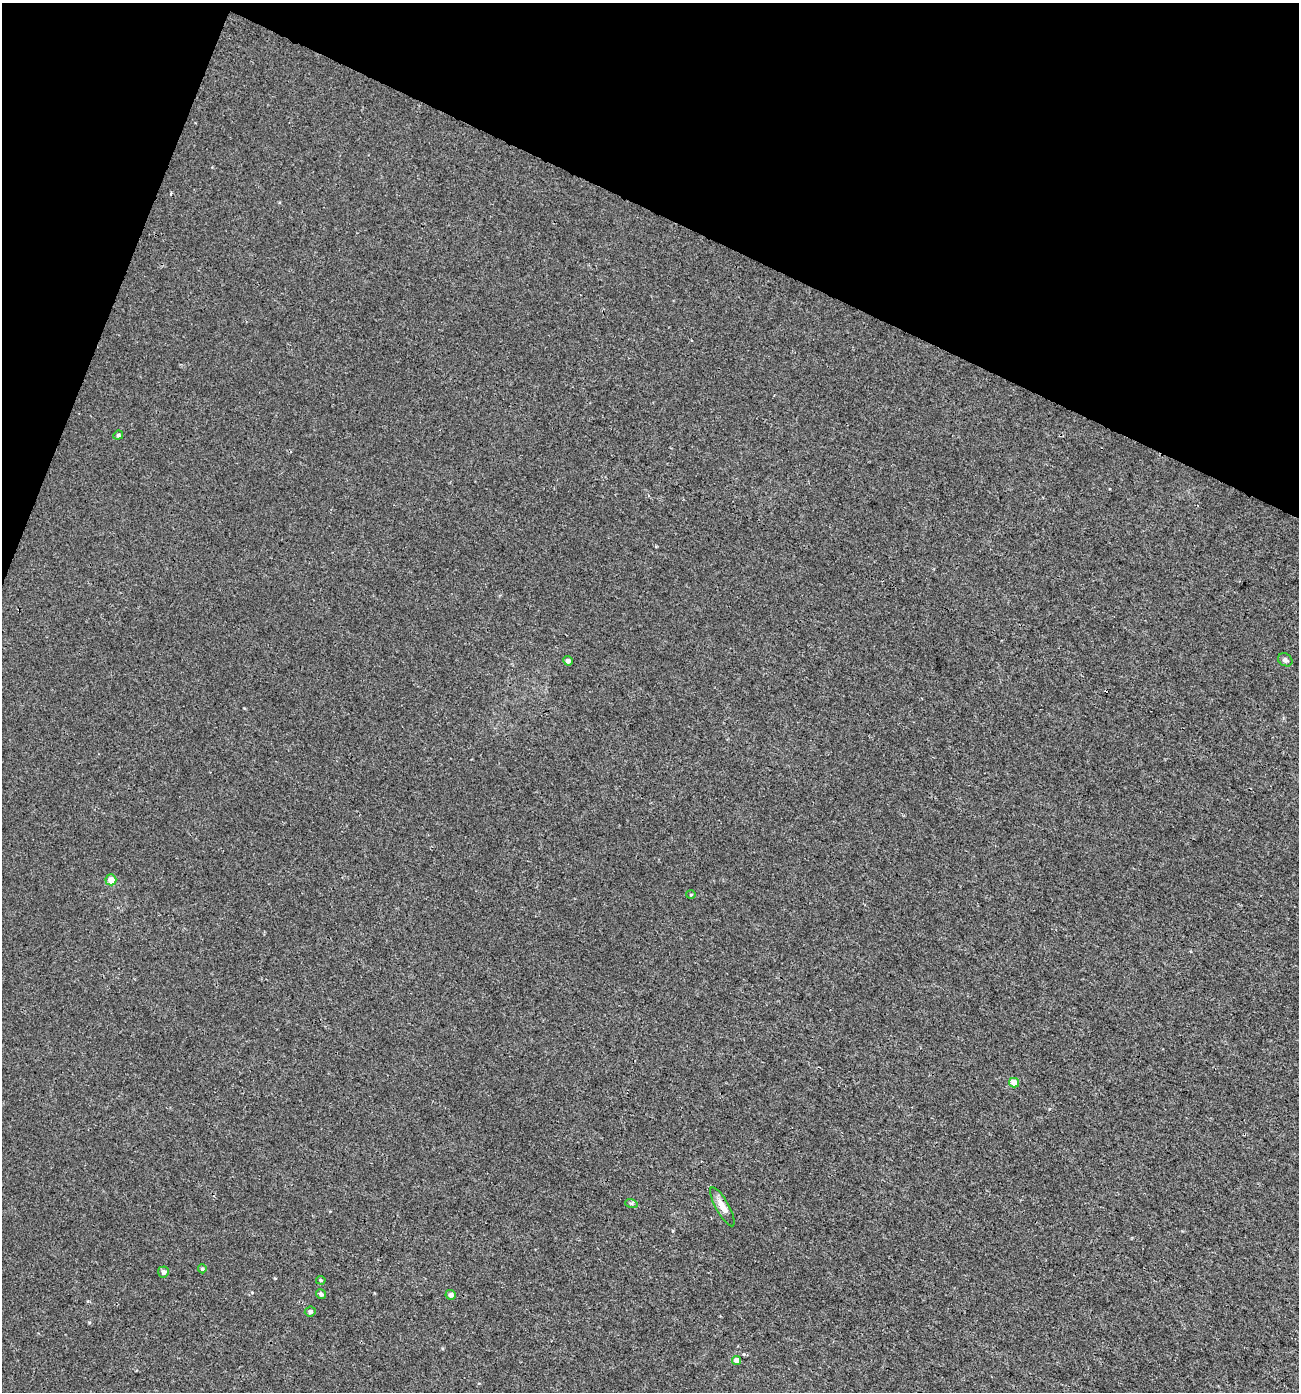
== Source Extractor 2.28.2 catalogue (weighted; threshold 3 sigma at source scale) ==
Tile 2 of 4 x 4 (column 2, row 1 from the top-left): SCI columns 1572-2868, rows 4212-5601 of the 5783 x 5630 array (HDU 1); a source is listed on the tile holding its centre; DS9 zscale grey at full resolution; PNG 1301 x 1394 px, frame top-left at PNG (2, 3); each listed source drawn as its Kron ellipse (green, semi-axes under 4 px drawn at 4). Shown black and unused: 19% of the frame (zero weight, under 3 of 4 exposures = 4% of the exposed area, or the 3 px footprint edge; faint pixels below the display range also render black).
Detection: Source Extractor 2.28.2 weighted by HDU 2 'WHT'; one run over the whole footprint, this tile lists its part. Background 0.00112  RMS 0.0027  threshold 0.0123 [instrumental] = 3 sigma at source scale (4.5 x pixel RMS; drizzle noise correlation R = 1.50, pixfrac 1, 0.0396/0.0396 arcsec/px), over >= 5 px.
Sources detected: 16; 1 cosmic-ray / hot-pixel residue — neither listed nor drawn; the other 15 listed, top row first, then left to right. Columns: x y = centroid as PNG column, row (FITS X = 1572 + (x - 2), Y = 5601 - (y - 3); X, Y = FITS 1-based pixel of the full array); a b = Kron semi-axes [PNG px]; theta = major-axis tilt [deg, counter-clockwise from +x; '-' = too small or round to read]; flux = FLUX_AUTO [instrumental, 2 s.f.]
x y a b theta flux
118 435 5 4 - 0.63
1285 660 7 6 - 0.84
568 661 5 4 - 1.1
111 880 5 5 - 2.6
691 895 5 3 - 0.25
1014 1083 5 4 - 2.8
631 1203 6 4 -18 0.39
722 1207 22 6 -61 2.4
202 1269 4 4 - 0.36
163 1272 5 5 - 0.94
321 1280 5 4 - 0.32
321 1294 5 5 - 0.77
451 1295 5 4 - 1.1
310 1311 5 5 - 0.83
736 1360 4 4 - 2.2